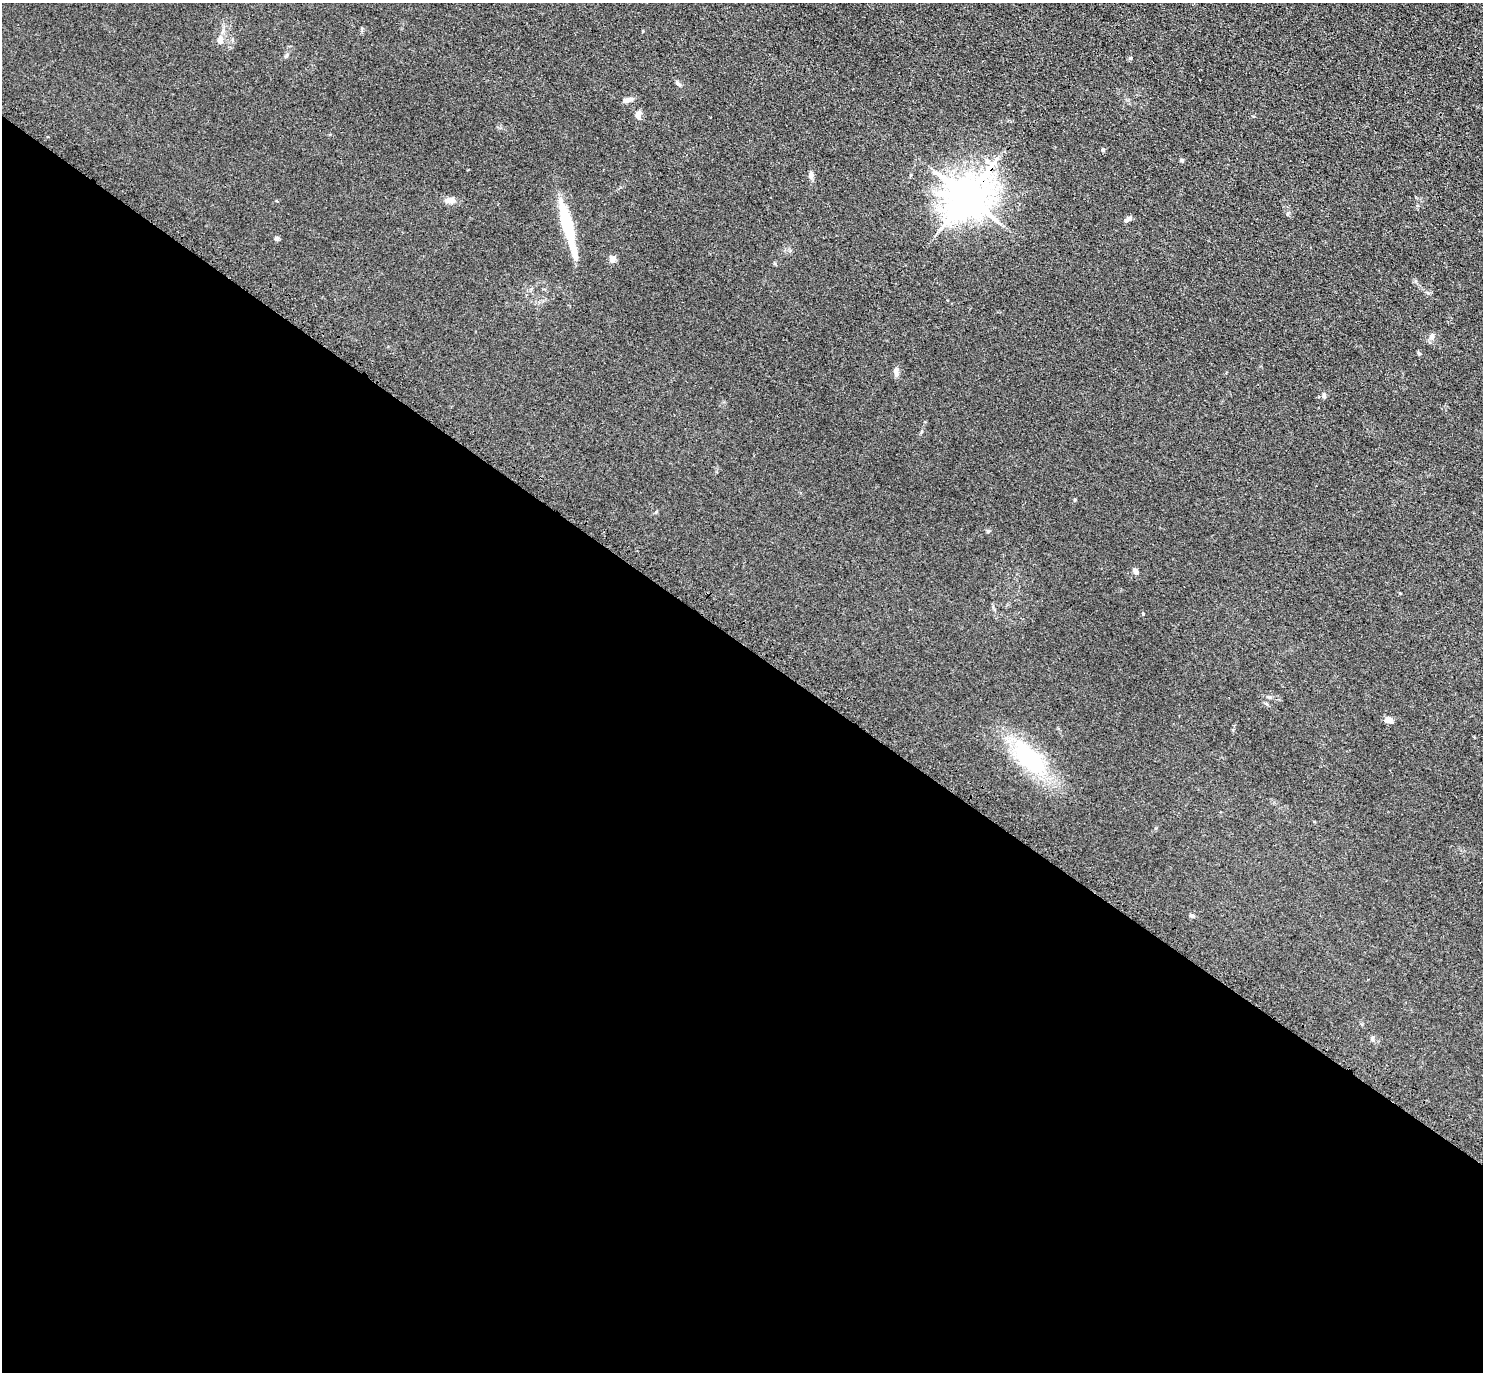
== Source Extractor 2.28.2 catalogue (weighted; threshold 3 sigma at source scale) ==
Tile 14 of 4 x 4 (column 2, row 4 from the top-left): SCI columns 1529-3009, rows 354-1723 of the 6001 x 6022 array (HDU 1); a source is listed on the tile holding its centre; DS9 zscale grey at full resolution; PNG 1485 x 1374 px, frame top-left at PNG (2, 3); no overlay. Shown black and unused: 53% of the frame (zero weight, under 3 of 4 exposures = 4% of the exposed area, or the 3 px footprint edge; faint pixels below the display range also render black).
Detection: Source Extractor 2.28.2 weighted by HDU 2 'WHT'; one run over the whole footprint, this tile lists its part. Background 0.0394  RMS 0.0046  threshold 0.0208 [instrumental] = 3 sigma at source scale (4.5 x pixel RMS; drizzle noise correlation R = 1.50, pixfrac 1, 0.05/0.05 arcsec/px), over >= 5 px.
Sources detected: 30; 1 inside a brighter object's white glare — not listed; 1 inside a brighter listed object's ellipse — not listed separately; the other 28 listed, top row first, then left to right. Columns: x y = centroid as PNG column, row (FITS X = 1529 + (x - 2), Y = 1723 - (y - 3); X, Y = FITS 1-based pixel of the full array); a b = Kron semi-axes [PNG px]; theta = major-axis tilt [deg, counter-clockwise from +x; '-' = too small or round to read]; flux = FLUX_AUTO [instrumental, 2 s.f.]
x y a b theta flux
220 39 13 8 83 2.8
287 55 6 4 71 0.68
1130 58 6 4 47 0.6
678 84 10 5 -39 1
627 100 12 6 11 2.3
638 115 10 7 84 2.1
1103 150 5 4 - 0.67
1181 160 5 4 - 0.79
811 175 11 6 -90 1.5
967 197 13 12 - 1400
450 200 12 7 -6 3.7
1128 219 9 4 35 1.5
566 222 46 12 -74 21
277 238 6 5 - 0.86
613 259 7 7 - 2.2
1432 336 7 7 - 1.3
1419 353 5 4 - 0.61
896 372 12 6 -83 2
1324 395 6 6 - 1
1074 500 5 3 - 0.43
988 531 6 3 19 0.48
1135 571 7 5 -60 1.9
1143 614 4 4 - 0.38
1269 697 7 4 -43 0.64
1389 720 8 6 -9 2.9
1030 759 58 25 -46 37
1192 916 6 5 - 0.87
1372 1038 7 5 -89 0.89
Overlapping masked pixels (flux is a lower limit): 1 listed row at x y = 967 197